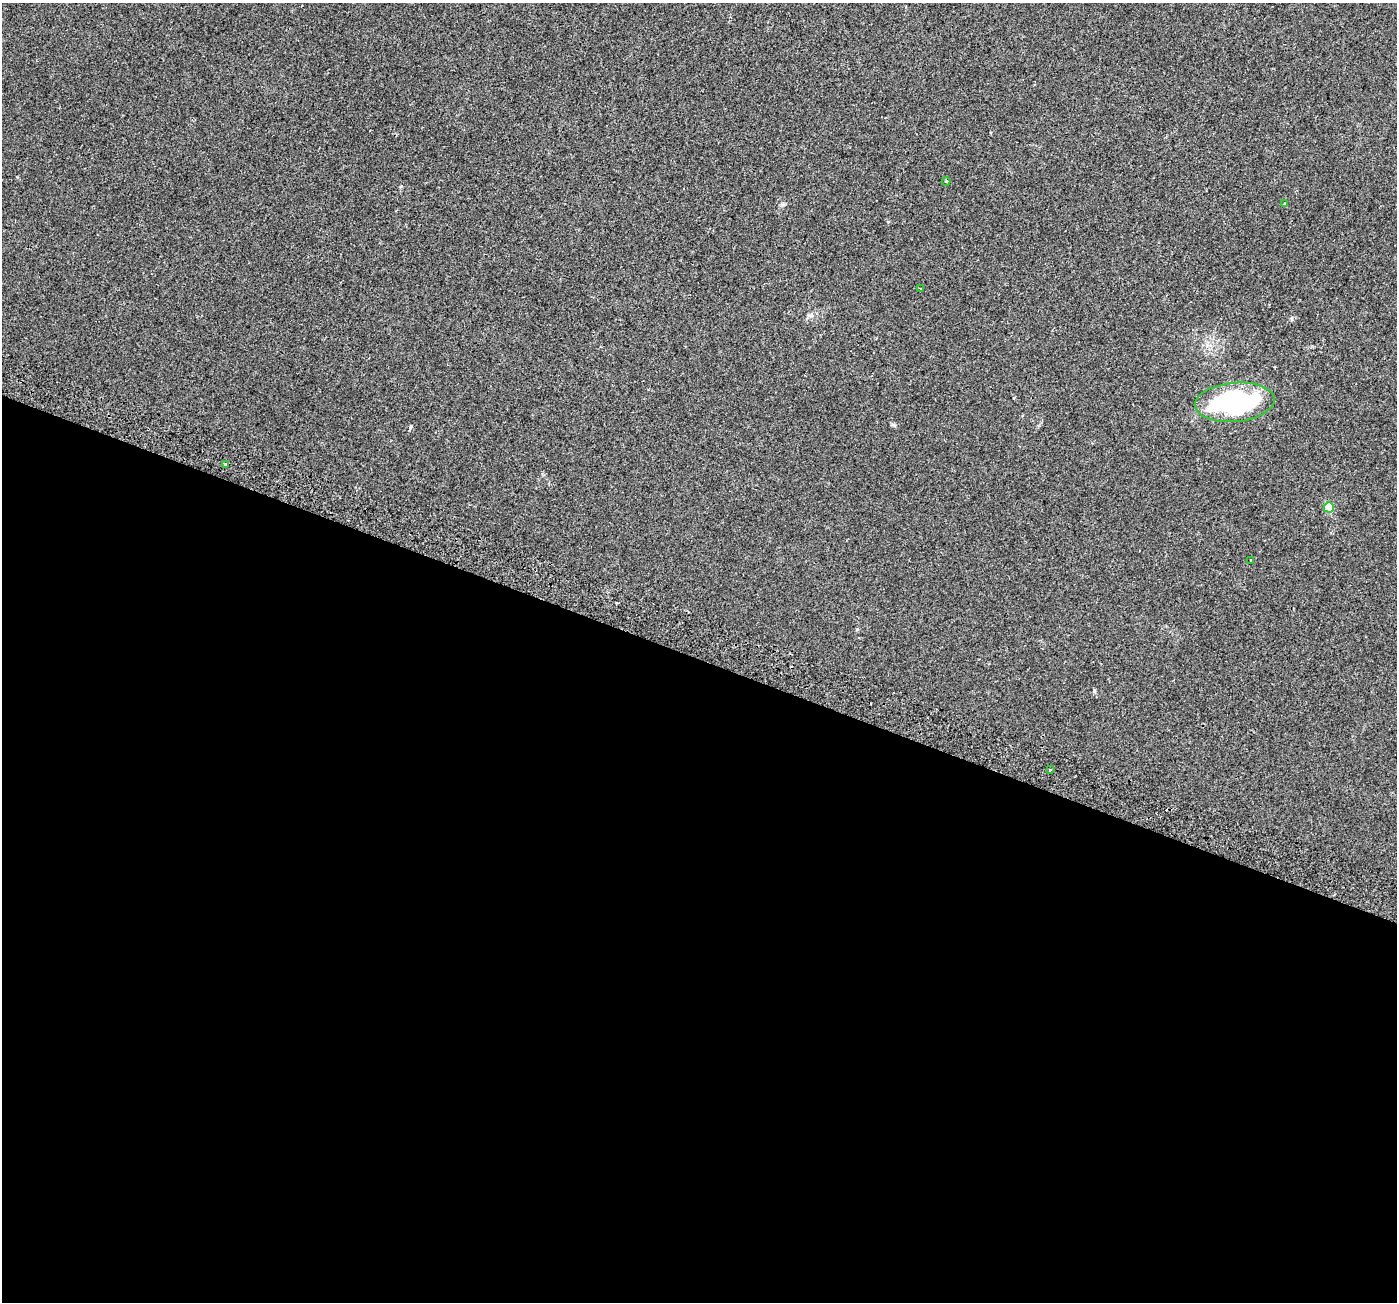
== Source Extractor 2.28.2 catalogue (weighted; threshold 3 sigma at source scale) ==
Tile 14 of 4 x 4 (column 2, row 4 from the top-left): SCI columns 1460-2854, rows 346-1645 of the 5698 x 5829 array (HDU 1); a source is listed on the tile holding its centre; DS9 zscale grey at full resolution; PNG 1399 x 1304 px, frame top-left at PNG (2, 3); each listed source drawn as its Kron ellipse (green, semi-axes under 4 px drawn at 4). Shown black and unused: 49% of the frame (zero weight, under 2 of 3 exposures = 4% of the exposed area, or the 3 px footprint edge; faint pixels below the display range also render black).
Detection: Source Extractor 2.28.2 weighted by HDU 2 'WHT'; one run over the whole footprint, this tile lists its part. Background 0.0279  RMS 0.0051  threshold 0.0229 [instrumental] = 3 sigma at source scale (4.5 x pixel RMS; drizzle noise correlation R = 1.50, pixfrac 1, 0.0396/0.0396 arcsec/px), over >= 5 px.
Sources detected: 9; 1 cosmic-ray / hot-pixel residue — neither listed nor drawn; the other 8 listed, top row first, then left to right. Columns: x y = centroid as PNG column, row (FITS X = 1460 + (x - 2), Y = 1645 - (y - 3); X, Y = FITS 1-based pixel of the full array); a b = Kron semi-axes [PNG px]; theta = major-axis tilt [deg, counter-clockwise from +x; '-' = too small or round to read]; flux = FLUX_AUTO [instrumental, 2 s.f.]
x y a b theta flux
946 181 4 3 - 0.44
1285 204 4 4 - 0.66
920 289 4 3 - 0.5
1235 402 40 19 5 76
225 464 3 3 - 1.2
1329 507 5 5 - 14
1251 560 3 2 - 0.66
1050 770 3 2 - 1.4